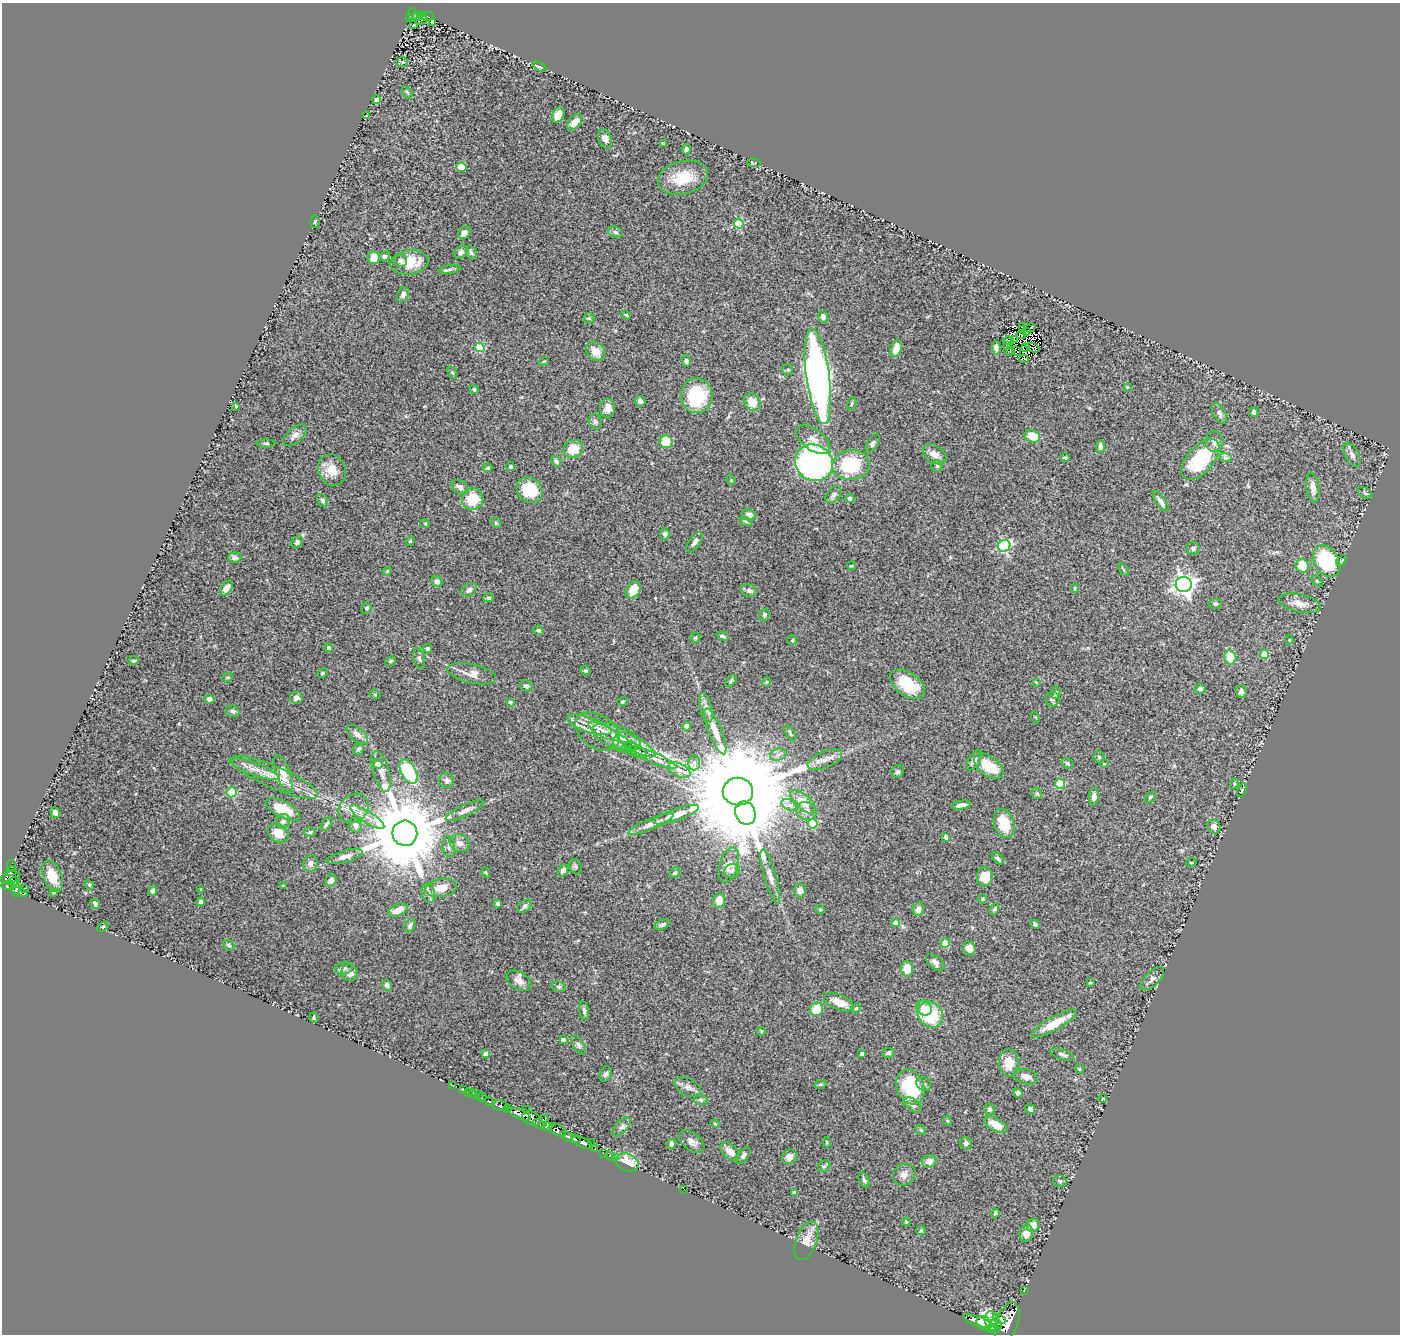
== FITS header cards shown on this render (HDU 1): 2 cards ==
NAXIS1  =                 1398
NAXIS2  =                 1332

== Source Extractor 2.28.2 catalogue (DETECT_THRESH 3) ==
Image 1398 x 1332 px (HDU 1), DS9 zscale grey, 1 PNG px = 1 image px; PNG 1402 x 1336 px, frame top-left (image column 1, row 1332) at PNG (2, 3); each listed source drawn as its Kron ellipse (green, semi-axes under 4 px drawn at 4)
Background 0.69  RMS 0.039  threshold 0.116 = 3 sigma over >= 5 px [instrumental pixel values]
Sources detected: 377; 8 with non-positive FLUX_AUTO (blend fragments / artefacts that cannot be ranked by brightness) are neither listed nor drawn; the other 369 listed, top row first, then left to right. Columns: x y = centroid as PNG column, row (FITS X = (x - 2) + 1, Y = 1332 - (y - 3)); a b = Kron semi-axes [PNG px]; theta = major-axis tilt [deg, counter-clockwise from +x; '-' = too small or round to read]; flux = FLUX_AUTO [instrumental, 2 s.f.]
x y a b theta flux
413 14 6 4 -82 47
423 15 4 4 - 76
417 16 5 3 - 47
428 17 6 4 21 42
409 18 2 2 - 11
421 20 7 3 12 15
433 22 4 3 - 2.5
414 25 3 2 - 8.5
402 62 6 5 - 4.2
539 67 7 4 -25 4
407 92 7 3 -54 3.7
377 100 4 4 - 28
558 115 8 6 63 28
366 116 3 2 - 1.5
575 122 9 6 51 23
605 139 10 6 -69 16
663 143 4 3 - 3.8
686 149 5 4 - 7.1
754 163 6 3 1 3
461 167 5 5 - 32
683 178 25 16 13 80
315 221 6 5 - 4.1
739 224 5 4 - 130
615 232 8 5 -18 6.2
464 233 7 5 49 13
461 252 7 5 41 6.2
471 252 7 5 -65 6.8
384 256 5 5 - 5.9
374 258 6 6 - 28
401 261 6 6 - 8.8
409 262 19 12 9 68
450 269 11 4 10 6.6
403 294 8 5 66 8
626 315 5 3 - 2.7
823 317 6 5 - 7
589 318 5 5 - 3.3
1023 326 3 2 - 1.3
1030 328 5 2 - 0.62
1022 330 3 2 - 2.5
1027 331 3 2 - 0.99
1021 335 5 2 - 3.9
1014 340 2 2 - 2.1
1008 341 5 2 - 2.1
1007 346 4 3 - 6.1
1026 347 3 2 - 8.8
480 348 5 4 - 100
996 348 7 4 -84 9
1033 348 7 3 -20 11
896 349 8 5 73 30
596 351 10 8 -46 26
1010 351 5 2 - 1.3
1016 351 5 2 - 3.8
1024 359 5 4 - 6.8
544 361 5 3 - 2.4
686 361 6 4 -78 5.4
788 370 6 5 - 4.7
452 372 6 4 -58 3.6
818 376 48 11 -82 1500
1127 387 3 3 - 2.7
474 389 4 4 - 5.7
697 396 17 16 - 140
640 401 5 5 - 7.5
752 402 9 7 -52 38
852 404 7 4 70 3.3
236 406 3 3 - 2.4
607 408 9 7 85 16
1254 412 5 4 - 8.9
1219 413 11 6 -62 9.2
595 422 8 6 -60 8.2
295 435 14 7 39 14
1032 436 8 6 -23 44
813 440 19 10 -36 24
1215 441 10 9 - 13
666 442 6 6 - 54
266 443 9 3 -1 4.1
873 443 10 5 59 6.8
1100 446 6 4 89 7.9
573 449 10 8 24 52
934 454 13 8 -34 20
1352 455 13 6 -61 12
1065 458 4 3 - 4.9
1226 458 6 4 -18 4.9
1200 459 25 13 49 180
556 461 5 4 - 5.9
814 463 19 17 -35 690
851 465 18 15 3 140
510 466 4 4 - 4.1
937 466 5 5 - 4
488 468 4 3 - 3.3
332 470 16 13 -63 39
731 480 5 3 - 2.4
460 487 9 6 -32 11
1313 487 14 6 -82 23
530 490 14 12 -44 91
1365 493 8 5 -33 5.3
834 495 9 6 48 8
472 499 11 10 - 79
850 499 4 4 - 9.1
322 500 7 5 -65 6.9
1161 501 12 5 -54 11
749 515 7 5 -10 15
746 522 6 4 -20 3.8
425 523 5 3 - 2.1
496 523 5 4 - 3
665 534 5 5 - 6.9
410 541 5 4 - 3.1
297 542 6 5 - 7.3
694 542 11 5 56 10
1004 546 6 5 - 290
1193 548 6 6 - 5.6
235 558 7 5 2 6.3
1342 560 6 2 45 3.4
1327 561 17 12 -60 190
852 566 4 2 - 2.1
1302 566 7 6 - 56
1123 570 7 3 -56 2.9
387 571 4 4 - 3.4
437 581 6 5 - 12
1317 581 6 4 -44 3.7
1184 585 8 7 - 1500
226 588 8 5 58 20
1075 588 4 4 - 3.5
469 590 8 6 28 9.8
633 590 9 6 58 41
749 591 8 6 -21 7.8
489 598 5 4 - 4.5
1300 603 21 9 -12 28
1215 604 6 5 - 5.9
367 608 6 5 - 4.8
764 615 6 5 - 6.6
538 630 5 4 - 5.1
723 636 6 3 -21 5.3
695 638 5 4 - 3.9
792 640 5 5 - 3.1
1289 640 4 4 - 2.4
329 648 4 4 - 4.3
428 648 4 4 - 8.8
1265 654 5 4 - 71
1230 657 7 6 - 63
419 659 10 5 -75 6.8
134 661 5 4 - 4.1
390 661 5 4 - 3.4
585 671 5 5 - 4
323 673 6 4 28 2.9
472 674 25 9 -12 30
228 677 5 3 - 2.7
731 681 7 4 45 3.8
766 682 5 3 - 2.4
1036 682 3 2 - 2.3
908 684 20 11 -36 94
526 686 6 5 - 7.6
1200 689 5 5 - 6.9
1241 691 6 5 - 8.9
1056 693 6 4 86 5.8
375 694 5 3 - 2.7
296 698 6 6 - 7.7
209 699 5 4 - 10
1052 699 7 7 - 6.7
622 701 5 4 - 3.3
510 702 4 3 - 5.6
706 708 15 6 -76 13
233 711 7 5 -17 6.2
1035 717 5 3 - 2.2
589 725 23 7 -19 35
687 726 4 4 - 24
597 731 24 16 -33 62
604 731 17 6 -28 16
715 731 24 6 -68 35
790 733 9 3 -58 3.9
357 734 13 7 -41 16
616 737 25 11 -19 63
622 744 10 7 -43 11
636 745 22 7 -30 28
629 747 7 6 - 5.4
359 749 6 5 - 5.7
636 750 12 6 -30 11
778 755 8 6 17 9
652 757 26 5 -22 25
1099 757 5 5 - 4.9
825 760 18 8 22 21
974 760 11 5 57 8.5
694 763 7 6 - 7.1
1067 763 6 5 - 4
378 764 4 4 - 38
1104 764 4 3 - 2.1
989 766 17 9 -36 74
254 769 27 6 -20 26
679 770 12 6 -25 15
381 771 21 8 -74 22
408 772 13 7 -62 200
898 772 6 6 - 6
283 774 20 6 -71 36
274 777 47 11 -24 67
447 780 8 7 - 9.9
1060 784 5 5 - 130
1234 784 5 3 - 2.4
1242 790 7 2 62 2.6
738 791 15 14 - 92000
232 792 5 5 - 120
1037 793 6 5 - 4.1
1094 797 8 5 86 12
1150 797 6 4 44 4.4
803 802 15 7 -41 36
790 805 8 5 -24 9.2
961 805 9 4 10 14
353 808 16 13 40 31
283 809 19 8 -27 79
465 811 21 5 25 15
806 811 11 8 -28 16
55 813 5 5 - 10
745 813 12 10 -69 5200
676 815 24 6 19 33
367 817 20 6 -32 23
283 821 7 7 - 8.6
326 824 8 4 54 5.9
651 824 24 5 23 19
813 824 5 5 - 120
1004 824 14 10 -70 62
355 825 7 6 - 11
1214 827 7 6 - 13
310 832 6 5 - 4.1
278 833 11 8 -31 35
405 833 12 12 - 38000
946 837 4 4 - 13
460 843 10 8 -25 16
449 847 10 6 -84 8.6
344 857 19 6 15 14
998 859 7 4 -45 5.9
310 863 8 7 - 13
1191 863 5 3 - 2
729 865 18 9 73 23
11 866 5 3 - 31
576 866 8 6 -72 6.1
563 870 6 4 54 9.5
12 871 6 4 34 110
732 871 8 6 19 6.9
486 873 5 3 - 2.5
675 873 6 4 44 5
52 876 16 9 -69 45
10 877 10 6 17 320
770 877 28 6 -74 23
985 877 9 8 - 49
331 880 6 5 - 8.8
14 882 6 4 21 210
8 885 6 5 - 420
89 885 5 4 - 3.2
283 885 4 2 - 2.1
24 888 2 2 - 21
441 888 15 9 10 35
15 889 7 4 -89 280
153 890 5 4 - 4.9
201 890 3 2 - 2.8
800 890 7 6 - 12
20 892 8 3 -18 140
53 892 4 3 - 2.8
428 893 10 6 -78 10
982 899 5 3 - 2.3
719 900 7 6 - 24
201 902 4 4 - 9.8
95 904 5 4 - 6
498 904 4 4 - 6
525 906 8 5 38 8.2
820 909 5 4 - 3.2
918 909 7 5 77 14
994 909 6 4 60 4.2
398 910 10 6 24 25
896 923 4 4 - 21
662 924 8 5 24 6.4
1035 924 5 4 - 5.1
410 925 7 5 61 7.6
103 927 6 4 37 4
945 943 5 4 - 64
229 945 6 4 -35 4.3
969 948 7 6 - 16
935 962 11 6 -40 11
344 968 9 6 11 8.2
907 969 8 6 -83 41
350 973 8 8 - 13
1152 979 15 7 43 12
519 981 13 8 -33 19
1090 983 3 2 - 2.8
387 985 5 5 - 7.5
559 987 7 5 -13 5
839 1002 16 7 -22 33
856 1008 5 4 - 3.6
924 1008 8 7 - 16
817 1009 7 6 - 48
584 1011 9 4 -81 6.6
930 1014 14 12 -48 140
314 1018 5 3 - 3.3
1054 1024 26 7 29 58
761 1032 4 3 - 3.1
563 1040 4 4 - 11
579 1045 11 5 -56 8
888 1053 6 5 - 5.4
486 1054 4 4 - 17
862 1054 4 3 - 5.4
1062 1055 12 5 -18 7.9
1009 1063 13 10 -86 37
1079 1069 4 4 - 2.7
606 1074 8 5 63 7.2
1026 1077 12 7 -15 17
820 1084 6 4 17 3.3
924 1084 8 6 -35 7.3
453 1086 3 2 - 4.6
688 1087 14 8 -28 14
910 1087 18 13 -69 150
464 1090 3 2 - 9.1
469 1092 3 2 - 13
1018 1093 4 4 - 6.5
474 1094 5 3 - 38
478 1094 4 3 - 13
482 1097 5 3 - 82
1103 1098 4 3 - 2.1
701 1100 7 5 -17 4.7
489 1102 5 3 - 200
500 1105 8 5 -13 1200
913 1105 10 6 -36 8
508 1108 4 4 - 410
989 1109 6 5 - 6.5
1030 1109 5 4 - 8.5
526 1110 2 2 - 14
519 1114 12 4 -23 1700
532 1118 9 6 -23 950
544 1119 4 3 - 79
947 1121 5 4 - 3.4
539 1124 7 3 -26 310
715 1124 5 3 - 1.9
996 1125 13 6 -30 36
547 1127 5 4 - 540
622 1127 12 5 47 9
557 1130 9 5 -28 590
921 1130 6 4 -43 3.9
570 1137 11 4 -22 1200
692 1141 15 8 -38 16
582 1142 11 5 -27 1300
591 1142 2 2 - 79
826 1142 5 3 - 2.2
966 1143 6 6 - 7.5
671 1144 5 4 - 8.1
595 1149 3 3 - 43
730 1152 11 7 -40 25
603 1153 2 2 - 17
743 1155 9 5 56 7.6
610 1156 5 3 - 27
789 1157 8 7 - 18
615 1158 3 2 - 11
929 1161 7 6 - 18
627 1162 12 8 -19 51
824 1166 7 5 41 4.6
904 1174 12 10 41 15
864 1180 8 5 -63 5.8
1060 1181 7 5 -15 5.9
684 1189 2 2 - 92
794 1193 4 3 - 7.9
995 1213 4 3 - 4.8
906 1222 4 4 - 4.1
1033 1225 7 6 - 22
921 1230 5 4 - 2.7
1026 1233 8 7 - 21
806 1241 20 10 70 38
1024 1290 3 2 - 7
999 1319 7 4 -24 710
978 1321 15 4 -20 1700
991 1321 10 6 -81 1100
1007 1322 21 11 70 3400
984 1323 7 7 - 1600
996 1324 6 4 -46 580
993 1328 7 4 -3 710
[8 non-positive-flux detections neither listed nor drawn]